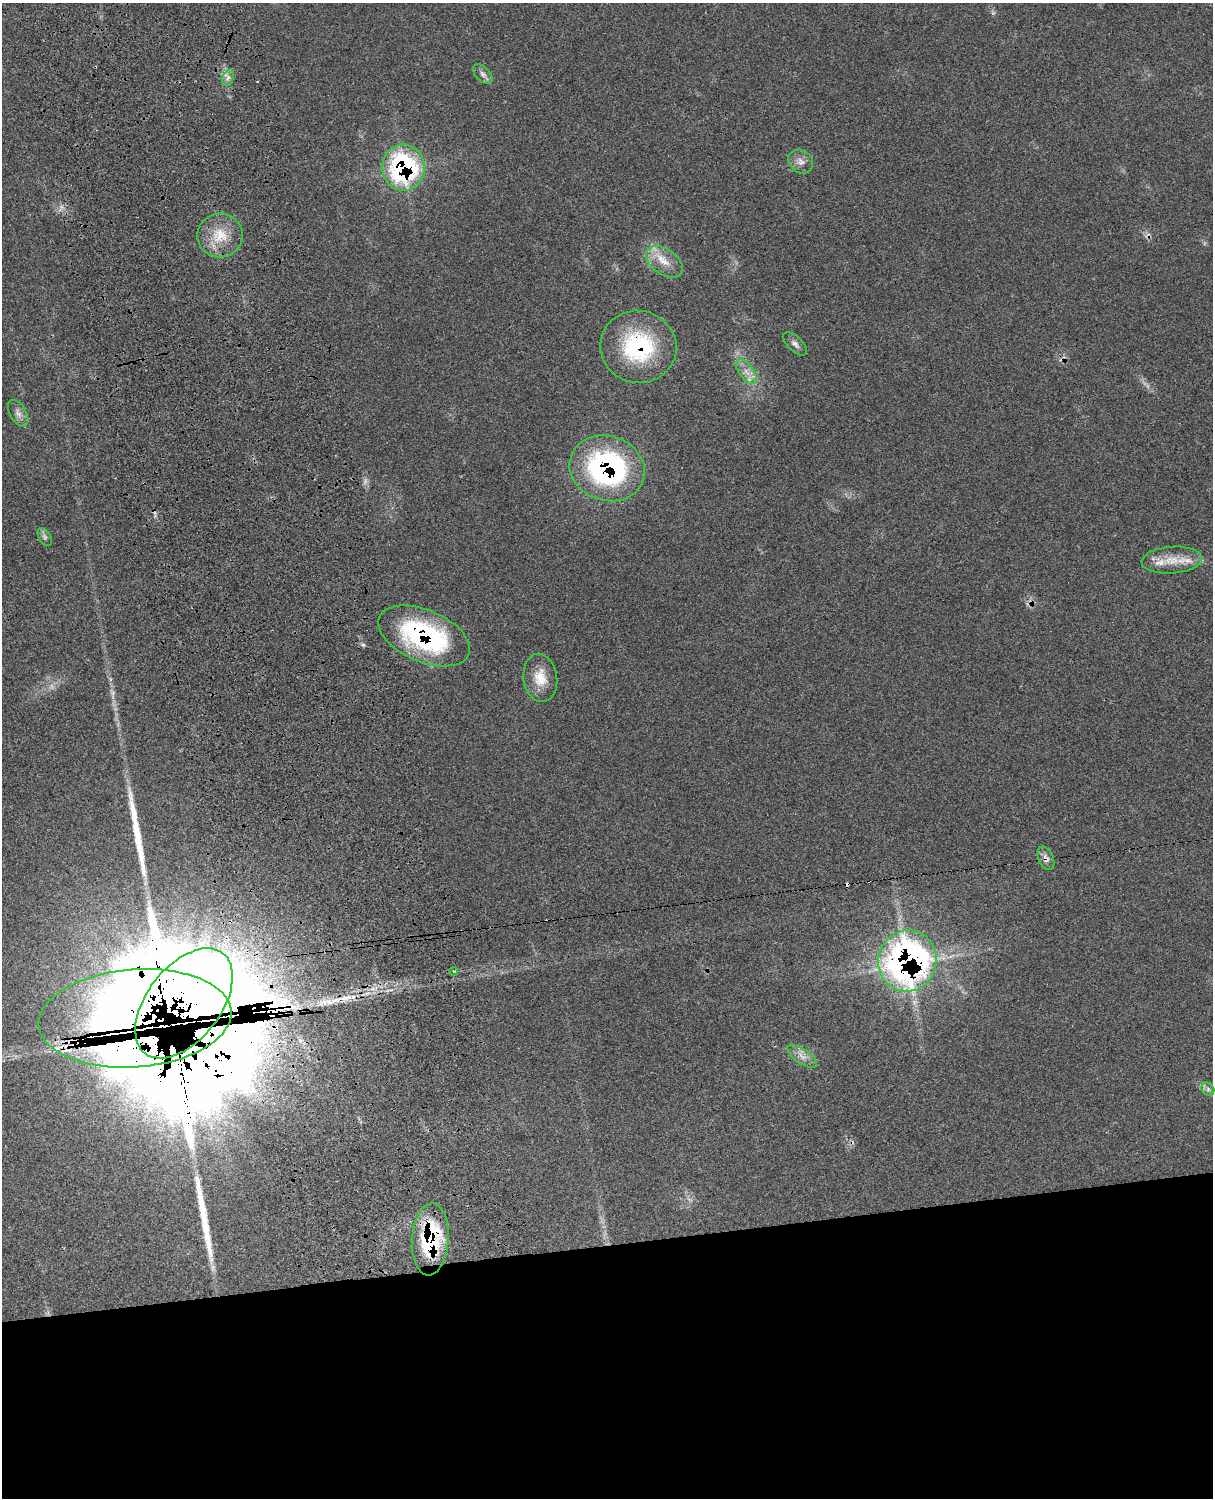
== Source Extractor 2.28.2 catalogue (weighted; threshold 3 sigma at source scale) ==
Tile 11 of 4 x 3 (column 3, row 3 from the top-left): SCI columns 2546-3756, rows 276-1771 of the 5090 x 4928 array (HDU 1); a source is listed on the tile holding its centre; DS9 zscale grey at full resolution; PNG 1215 x 1500 px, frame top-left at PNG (2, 3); each listed source drawn as its Kron ellipse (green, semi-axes under 4 px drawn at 4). Shown black and unused: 17% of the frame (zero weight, under 3 of 4 exposures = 6% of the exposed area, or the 3 px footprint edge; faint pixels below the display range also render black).
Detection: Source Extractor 2.28.2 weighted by HDU 2 'WHT'; one run over the whole footprint, this tile lists its part. Background 0.0815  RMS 0.0058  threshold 0.0263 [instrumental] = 3 sigma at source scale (4.5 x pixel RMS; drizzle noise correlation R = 1.50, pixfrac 1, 0.05/0.05 arcsec/px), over >= 5 px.
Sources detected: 48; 3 too faint to see at this stretch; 4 inside a brighter object's white glare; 5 cosmic-ray / hot-pixel residue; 6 long thin detections or spike segments (spike, bleed or trail) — neither listed nor drawn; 7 inside a brighter listed object's ellipse — not listed separately; the other 23 listed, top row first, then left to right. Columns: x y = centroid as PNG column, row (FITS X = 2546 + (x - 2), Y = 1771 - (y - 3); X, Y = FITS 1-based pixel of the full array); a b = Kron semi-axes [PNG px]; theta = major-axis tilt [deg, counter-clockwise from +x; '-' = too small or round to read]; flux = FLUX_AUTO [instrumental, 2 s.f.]
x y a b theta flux
483 74 12 7 -46 2.6
228 78 9 5 65 2.1
801 162 13 11 -39 4.4
403 168 23 21 88 99
220 235 23 22 - 17
664 262 20 12 -36 9.7
795 344 15 7 -44 2.8
638 347 38 36 -13 56
746 372 14 7 -53 4.5
18 413 15 8 -59 3.4
607 468 38 32 -19 120
45 537 10 6 -59 1.8
1172 560 30 13 4 12
424 636 49 26 -23 96
540 678 24 17 -82 12
1046 858 12 7 -66 3.1
907 961 31 29 75 280
454 971 4 3 - 0.6
184 1003 63 37 52 6200
135 1018 97 49 4 5900
802 1056 17 7 -33 4.6
1208 1089 7 6 - 1.6
430 1239 36 18 86 57
Overlapping masked pixels (flux is a lower limit): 9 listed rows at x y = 403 168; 638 347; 607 468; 424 636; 1046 858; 907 961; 184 1003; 135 1018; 430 1239